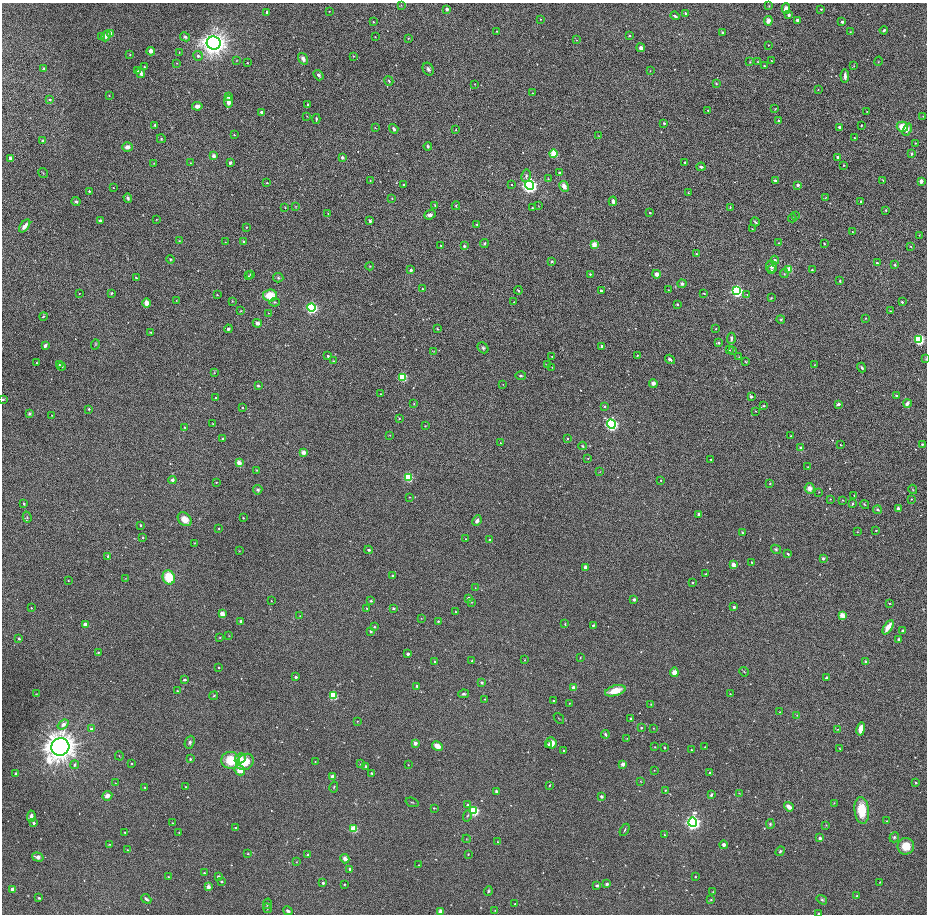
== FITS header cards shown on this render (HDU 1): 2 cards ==
NAXIS1  =                 1849 / length of original image axis
NAXIS2  =                 1824 / length of original image axis

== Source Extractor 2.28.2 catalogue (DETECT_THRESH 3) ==
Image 1849 x 1824 px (HDU 1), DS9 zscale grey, zoomed out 1/2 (1 PNG px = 2 x 2 image px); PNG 929 x 916 px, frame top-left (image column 1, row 1823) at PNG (2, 3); each listed source drawn as its Kron ellipse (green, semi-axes under 4 px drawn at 4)
Background -0.61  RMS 36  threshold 109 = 3 sigma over >= 5 px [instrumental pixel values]
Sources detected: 653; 5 cannot appear on this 1/2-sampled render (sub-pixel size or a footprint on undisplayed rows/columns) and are neither listed nor drawn; of the other 648, the 500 brightest by FLUX_AUTO listed and drawn (148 fainter detections omitted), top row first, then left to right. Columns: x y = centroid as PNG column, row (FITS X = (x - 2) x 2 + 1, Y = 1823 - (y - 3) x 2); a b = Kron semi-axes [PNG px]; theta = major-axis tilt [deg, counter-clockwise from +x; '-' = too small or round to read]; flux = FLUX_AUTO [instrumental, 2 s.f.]
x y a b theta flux
401 5 3 2 - 4.0e+03
769 6 3 2 - 4.3e+03
447 9 3 3 - 2.0e+04
786 9 5 4 - 4.2e+04
821 9 3 2 - 5.1e+03
329 11 2 2 - 4.2e+03
267 12 2 2 - 2.8e+04
686 13 3 3 - 9.1e+03
789 15 4 3 - 2.2e+04
675 16 5 3 - 1.7e+04
540 19 3 2 - 4.0e+03
797 20 4 4 - 1.8e+04
768 21 5 4 - 5.3e+04
373 22 3 2 - 6.8e+03
842 22 3 2 - 1.3e+04
884 30 4 3 - 1.4e+04
497 31 3 3 - 4.7e+03
723 32 4 3 - 9.0e+03
850 32 3 3 - 4.8e+03
110 33 3 3 - 8.9e+04
106 36 5 4 - 3.1e+04
630 36 2 2 - 1.0e+04
101 37 3 2 - 3.6e+03
185 37 5 4 - 1.4e+04
375 37 2 1 - 3.5e+03
408 38 3 2 - 4.0e+03
577 40 3 2 - 3.7e+03
214 43 7 6 - 8.5e+06
768 45 2 2 - 5.0e+03
641 48 4 4 - 2.3e+04
151 51 4 4 - 3.4e+04
179 52 2 2 - 3.8e+03
130 55 4 3 - 6.3e+03
198 56 5 4 - 1.6e+04
353 56 3 2 - 4.9e+03
303 59 6 4 -56 4.1e+04
237 60 3 2 - 3.7e+03
771 61 2 2 - 3.9e+03
878 61 5 2 - 5.6e+03
750 62 4 3 - 5.6e+03
758 62 2 2 - 3.9e+03
177 63 3 3 - 4.9e+03
247 63 3 3 - 4.6e+03
764 66 3 3 - 8.8e+03
854 66 4 3 - 6.8e+03
144 67 2 2 - 7.5e+03
44 69 4 3 - 1.4e+04
428 69 7 5 -58 2.2e+04
138 71 4 3 - 9.2e+03
650 71 3 2 - 3.7e+03
141 73 5 3 - 2.5e+04
318 75 5 4 - 1.8e+04
845 76 7 3 -85 3.4e+04
389 81 5 3 - 9.2e+03
716 83 4 3 - 8.4e+03
475 84 3 2 - 3.7e+03
818 90 3 2 - 4.1e+03
532 93 2 2 - 5.0e+03
109 95 2 2 - 4.3e+03
228 96 4 3 - 2.6e+04
50 100 3 3 - 1.3e+04
228 101 6 3 -81 6.1e+04
308 104 4 3 - 8.5e+03
197 106 5 4 - 2.7e+04
775 109 2 2 - 5.0e+03
708 110 2 2 - 5.5e+03
867 111 2 2 - 3.8e+03
262 112 2 2 - 4.1e+04
307 116 3 2 - 3.7e+03
923 116 3 3 - 4.1e+03
316 119 5 2 - 1.3e+04
778 120 3 3 - 1.0e+04
664 123 2 2 - 1.8e+04
155 125 3 3 - 1.3e+04
861 125 3 2 - 4.8e+03
839 127 2 2 - 3.0e+04
902 127 6 5 - 1.2e+05
375 128 4 2 - 3.8e+03
394 129 5 3 - 2.2e+04
456 130 3 2 - 5.2e+03
907 130 6 4 68 3.1e+04
234 135 2 2 - 5.0e+03
598 136 3 2 - 4.0e+03
855 138 2 2 - 7.5e+03
161 139 4 4 - 1.0e+04
43 141 2 2 - 4.4e+04
915 143 3 2 - 5.3e+03
428 146 4 3 - 1.3e+04
127 147 5 4 - 3.7e+04
553 153 4 3 - 2.5e+05
912 154 2 2 - 1.9e+04
214 156 2 2 - 5.5e+04
342 157 2 2 - 3.6e+04
838 157 4 3 - 1.6e+04
10 158 4 3 - 2.4e+04
685 162 3 2 - 1.1e+04
154 163 3 2 - 3.7e+03
190 163 2 2 - 3.7e+03
230 163 3 3 - 1.8e+04
844 165 2 2 - 6.3e+03
701 167 4 3 - 1.5e+04
559 172 2 2 - 1.4e+04
43 173 5 2 - 5.1e+03
526 176 6 4 80 1.5e+04
548 179 2 2 - 4.4e+03
370 180 2 2 - 4.1e+03
775 180 2 2 - 1.8e+04
883 180 3 2 - 4.3e+03
921 181 3 3 - 3.3e+04
267 183 3 3 - 5.1e+03
404 185 2 2 - 1.0e+04
512 185 3 2 - 5.1e+03
529 185 4 4 - 2.8e+06
798 185 2 2 - 3.8e+04
564 186 5 4 - 4.9e+04
113 188 2 2 - 3.9e+03
89 191 3 3 - 1.0e+04
688 193 4 3 - 5.1e+03
826 197 3 2 - 5.0e+03
128 198 5 3 - 1.3e+04
392 198 3 2 - 5.6e+03
76 201 4 3 - 1.2e+04
613 201 5 3 - 2.5e+04
861 202 2 2 - 1.9e+04
435 205 3 2 - 6.8e+03
296 206 3 3 - 5.6e+03
456 206 4 3 - 7.8e+03
538 206 3 2 - 3.6e+03
285 207 3 2 - 4.1e+03
730 207 4 2 - 5.0e+03
532 208 4 2 - 6.7e+03
886 210 3 3 - 8.4e+03
328 213 2 2 - 3.6e+03
650 213 2 2 - 6.6e+03
430 215 6 4 22 2.3e+04
795 216 4 3 - 5.6e+03
792 218 4 3 - 1.2e+04
156 219 3 2 - 4.2e+03
100 221 4 4 - 1.6e+04
370 221 3 3 - 1.5e+04
755 222 4 2 - 1.1e+04
477 224 2 2 - 4.2e+03
25 226 7 3 52 4.9e+04
246 227 3 3 - 6.0e+03
752 229 3 2 - 4.2e+03
852 232 3 2 - 4.4e+03
919 235 3 2 - 4.0e+03
179 241 3 3 - 5.3e+03
243 241 3 3 - 1.1e+04
225 242 3 2 - 3.9e+03
484 243 4 3 - 1.0e+04
779 243 3 3 - 5.9e+03
824 243 3 2 - 9.0e+03
594 244 3 3 - 1.4e+05
440 245 2 2 - 3.9e+03
464 246 2 2 - 1.7e+04
911 247 3 2 - 6.2e+03
696 254 3 3 - 9.5e+03
170 259 4 4 - 8.6e+03
775 260 4 3 - 2.1e+04
552 261 3 3 - 9.6e+03
877 263 3 3 - 1.5e+04
895 265 4 3 - 1.3e+04
370 266 4 3 - 7.5e+03
772 267 6 5 - 3.3e+04
789 269 3 3 - 1.6e+05
411 270 2 2 - 3.7e+04
771 270 4 3 - 7.1e+03
812 270 3 3 - 1.0e+04
250 274 2 2 - 4.8e+03
590 274 2 2 - 1.1e+04
656 274 4 4 - 3.6e+04
784 274 4 3 - 7.6e+03
248 276 3 2 - 4.7e+03
136 278 3 2 - 9.9e+03
278 278 5 4 - 1.1e+04
840 281 3 3 - 1.1e+04
682 284 4 4 - 1.4e+04
422 288 2 2 - 5.3e+03
518 290 4 3 - 1.0e+04
668 290 3 2 - 3.6e+03
601 291 2 2 - 2.3e+04
737 291 4 4 - 1.2e+06
79 293 2 2 - 4.7e+03
111 293 3 3 - 7.8e+03
704 294 3 2 - 5.8e+03
217 295 2 2 - 3.9e+03
270 295 7 6 - 1.5e+05
747 295 3 2 - 4.5e+03
771 298 4 3 - 5.8e+03
176 300 3 3 - 4.4e+03
232 301 4 2 - 4.5e+03
275 302 5 3 - 8.6e+03
514 302 4 2 - 4.6e+03
902 302 2 2 - 9.4e+03
146 303 5 4 - 5.1e+04
677 304 2 2 - 1.6e+04
311 307 4 4 - 1.2e+06
241 311 3 2 - 4.5e+03
890 311 3 2 - 4.8e+03
268 313 3 2 - 3.7e+03
43 316 4 3 - 6.7e+03
865 318 3 2 - 4.2e+03
781 319 4 4 - 8.7e+03
257 323 4 4 - 3.4e+04
228 329 4 3 - 1.3e+04
437 329 3 2 - 6.7e+03
716 329 2 2 - 6.2e+03
151 332 4 2 - 8.4e+03
731 338 5 3 - 2.0e+04
919 339 4 3 - 7.7e+05
718 343 3 3 - 2.3e+04
95 344 5 3 - 7.0e+03
45 346 3 3 - 2.9e+04
602 346 3 3 - 1.9e+04
483 348 6 4 -49 1.7e+04
729 350 3 3 - 4.8e+03
733 350 4 3 - 8.9e+03
434 351 3 3 - 4.5e+03
328 356 2 2 - 1.9e+04
552 356 2 2 - 4.5e+03
637 356 3 2 - 4.8e+03
739 357 3 2 - 4.6e+03
670 359 5 3 - 1.8e+04
926 359 3 2 - 4.1e+03
334 361 3 3 - 5.7e+03
746 362 3 2 - 5.5e+03
37 363 3 2 - 6.0e+03
59 365 4 2 - 5.4e+03
547 365 4 4 - 1.1e+04
814 365 3 2 - 4.6e+03
61 366 4 3 - 1.8e+04
552 367 3 2 - 4.8e+03
862 367 5 3 - 1.4e+04
214 373 4 3 - 6.4e+03
521 376 5 3 - 1.0e+04
402 377 3 3 - 4.1e+05
653 383 4 4 - 2.3e+04
503 384 3 2 - 4.1e+03
258 386 4 3 - 1.4e+04
381 394 3 2 - 5.4e+03
751 396 2 2 - 2.0e+04
896 396 2 2 - 1.2e+04
215 398 2 2 - 6.4e+03
3 399 4 3 - 9.0e+03
907 403 4 3 - 2.6e+04
414 404 3 3 - 4.8e+03
838 404 4 2 - 2.2e+04
604 406 3 3 - 9.4e+03
764 406 4 3 - 7.7e+03
243 408 3 3 - 8.0e+03
89 409 3 3 - 8.1e+03
756 411 3 2 - 4.8e+03
29 414 4 4 - 1.3e+04
52 415 2 2 - 3.8e+03
399 418 3 3 - 7.1e+03
213 424 2 2 - 3.6e+03
611 424 4 4 - 1.6e+06
425 426 2 2 - 5.9e+03
184 427 3 2 - 6.4e+03
390 435 3 2 - 4.2e+03
791 436 2 2 - 6.9e+03
223 439 2 2 - 1.3e+04
567 439 3 2 - 5.4e+03
500 443 4 2 - 4.4e+03
922 444 3 2 - 7.3e+03
840 445 3 1 - 3.9e+03
583 446 4 3 - 1.0e+04
801 448 2 2 - 5.0e+04
304 452 3 2 - 9.7e+04
588 458 3 2 - 4.0e+03
711 459 3 2 - 5.7e+03
239 463 3 2 - 1.3e+05
808 467 3 2 - 4.3e+03
257 470 3 2 - 4.8e+03
599 472 4 2 - 3.6e+03
408 477 3 3 - 3.9e+05
172 480 4 4 - 2.4e+04
661 480 2 2 - 3.6e+03
216 482 2 2 - 4.6e+03
770 484 3 3 - 5.4e+03
810 488 5 4 - 4.5e+04
913 489 5 3 - 7.3e+03
258 490 4 4 - 1.5e+04
819 492 2 2 - 4.0e+03
854 495 2 2 - 4.9e+03
409 497 2 2 - 5.2e+03
830 499 3 2 - 3.7e+03
911 499 3 2 - 4.4e+03
842 500 3 2 - 4.0e+03
24 504 3 3 - 9.5e+03
852 504 4 3 - 9.4e+03
865 505 4 2 - 6.2e+03
898 508 4 4 - 2.1e+04
877 510 4 3 - 9.3e+03
699 514 3 3 - 3.4e+04
27 517 5 3 - 9.4e+03
243 518 3 2 - 6.2e+03
185 519 8 6 -44 8.4e+04
477 521 5 4 - 2.9e+04
141 525 3 2 - 6.8e+03
219 529 3 2 - 6.7e+03
876 530 3 2 - 3.9e+03
742 532 4 3 - 7.7e+03
857 532 3 3 - 5.1e+03
143 538 2 2 - 6.2e+03
466 539 2 2 - 6.2e+03
490 540 3 2 - 6.5e+03
194 543 3 3 - 3.6e+03
776 549 5 4 - 1.3e+04
369 550 4 3 - 1.3e+04
239 551 3 2 - 3.6e+03
788 554 3 2 - 1.0e+04
108 556 3 2 - 1.4e+04
823 558 4 4 - 1.1e+04
752 562 2 2 - 7.7e+03
733 565 2 2 - 9.7e+04
585 567 4 3 - 2.6e+04
706 574 2 2 - 6.6e+03
392 575 3 3 - 7.4e+03
169 577 7 6 - 2.2e+05
125 579 3 2 - 3.6e+03
68 580 2 2 - 8.0e+03
692 583 2 2 - 1.1e+04
475 588 3 2 - 4.7e+03
469 598 4 3 - 1.1e+04
634 600 2 2 - 3.4e+04
271 601 2 2 - 3.9e+03
371 601 2 2 - 9.6e+03
472 602 3 2 - 4.1e+03
889 603 4 2 - 5.3e+03
734 607 2 2 - 2.9e+04
31 608 2 2 - 5.1e+03
367 608 4 3 - 5.5e+03
393 608 4 3 - 1.1e+04
456 612 2 2 - 5.2e+03
222 614 3 2 - 1.2e+05
842 615 3 3 - 1.7e+05
300 616 2 2 - 3.8e+03
421 618 3 2 - 3.9e+03
241 621 4 3 - 1.9e+04
438 621 3 3 - 8.7e+03
85 624 2 2 - 8.0e+04
565 624 4 3 - 6.5e+03
593 625 4 3 - 9.5e+03
374 627 3 3 - 8.2e+03
888 627 8 3 58 1.1e+05
371 631 2 2 - 1.9e+04
903 631 3 3 - 2.4e+04
229 636 3 3 - 3.9e+03
220 637 3 2 - 4.4e+03
19 638 2 2 - 1.7e+04
899 639 3 2 - 1.2e+04
98 653 4 4 - 7.5e+03
408 654 4 3 - 1.6e+04
580 657 3 3 - 4.3e+03
525 660 3 2 - 4.2e+03
472 661 2 2 - 7.8e+03
435 662 3 3 - 1.1e+04
866 662 2 2 - 2.5e+04
219 668 2 2 - 9.3e+03
674 672 4 4 - 4.8e+04
744 672 5 2 - 5.9e+03
296 677 2 2 - 2.6e+04
827 678 3 3 - 3.0e+04
184 680 3 2 - 1.3e+04
482 683 3 3 - 1.2e+04
417 686 3 3 - 1.1e+04
573 688 2 2 - 8.2e+04
177 691 3 2 - 6.1e+03
615 691 10 5 15 1.4e+05
36 694 2 1 - 3.7e+03
463 694 5 3 - 1.5e+04
730 694 3 2 - 5.1e+03
214 696 4 2 - 6.6e+03
333 696 3 3 - 3.3e+05
484 699 2 2 - 4.6e+03
553 701 2 2 - 8.5e+03
569 703 3 2 - 3.9e+03
651 704 4 3 - 4.8e+03
780 712 3 2 - 5.0e+03
797 715 4 3 - 6.6e+03
559 718 6 2 -52 4.6e+03
630 718 3 3 - 7.6e+03
357 721 3 3 - 3.8e+03
63 724 6 4 39 3.9e+04
641 728 2 2 - 1.3e+04
653 728 2 2 - 3.9e+03
91 729 3 2 - 2.4e+04
837 729 3 2 - 4.0e+03
861 729 7 4 80 7.3e+04
605 734 4 3 - 1.5e+04
627 738 3 2 - 3.8e+03
190 742 7 4 68 1.6e+04
415 743 2 2 - 7.6e+04
551 743 6 5 - 5.9e+04
548 745 3 2 - 2.1e+04
437 746 6 4 -30 8.5e+04
60 747 9 8 - 1.2e+07
655 747 2 2 - 4.3e+03
705 747 2 2 - 4.0e+03
664 748 2 2 - 1.2e+04
840 749 3 2 - 4.8e+03
564 750 2 2 - 1.5e+04
691 750 2 2 - 6.5e+03
119 756 4 2 - 4.9e+03
240 758 6 5 - 5.7e+04
190 759 3 2 - 1.4e+04
231 760 9 8 - 2.0e+05
315 761 2 1 - 3.9e+03
245 762 9 7 37 1.5e+05
132 763 2 2 - 4.6e+03
361 764 3 3 - 6.5e+03
623 764 4 3 - 3.3e+04
74 765 4 3 - 1.3e+04
408 765 2 2 - 4.2e+03
366 766 3 3 - 1.1e+04
240 770 5 5 - 9.0e+04
654 770 2 2 - 4.0e+03
372 773 4 3 - 9.8e+03
710 773 2 2 - 1.6e+04
16 774 2 2 - 3.6e+04
332 777 2 2 - 8.5e+04
640 781 3 3 - 4.6e+03
115 783 3 2 - 3.6e+03
916 783 3 3 - 9.5e+03
549 785 3 2 - 7.5e+03
145 787 2 2 - 5.3e+03
186 787 3 3 - 7.2e+03
334 787 5 3 - 9.1e+03
665 790 3 2 - 6.0e+03
496 791 3 3 - 1.5e+04
739 793 3 2 - 4.8e+03
711 795 3 2 - 2.2e+04
107 796 5 4 - 4.0e+04
601 797 2 2 - 4.3e+04
412 802 7 2 -19 6.3e+03
834 803 3 2 - 4.0e+03
468 805 3 3 - 9.2e+03
789 807 5 3 - 5.8e+04
434 808 4 2 - 6.1e+03
862 810 13 7 -84 2.0e+05
474 811 4 3 - 5.1e+05
31 816 6 3 83 3.6e+04
467 816 6 3 73 1.1e+04
887 821 2 2 - 4.9e+03
693 822 5 4 - 2.6e+06
34 823 2 2 - 1.8e+04
172 823 2 2 - 6.4e+03
770 824 5 4 - 1.0e+04
826 825 4 3 - 5.3e+03
235 828 2 2 - 8.5e+03
354 829 3 3 - 2.3e+05
625 830 6 3 62 9.4e+03
179 832 2 2 - 4.1e+03
125 833 4 3 - 9.1e+03
664 835 3 2 - 5.5e+03
894 837 5 4 - 1.4e+04
820 838 2 2 - 4.7e+04
467 839 4 3 - 5.4e+03
497 842 2 2 - 5.2e+03
109 844 4 3 - 5.7e+03
724 845 4 4 - 2.1e+04
906 846 8 8 - 1.2e+05
127 850 3 3 - 8.0e+03
780 851 5 4 - 1.2e+04
248 854 4 3 - 6.4e+03
468 854 3 2 - 4.1e+03
308 855 3 3 - 9.3e+03
38 857 6 4 -18 3.3e+04
345 859 5 4 - 3.0e+04
296 862 3 2 - 3.6e+03
419 865 2 2 - 3.7e+03
350 869 3 2 - 2.7e+04
204 873 3 2 - 8.2e+03
218 876 3 2 - 1.4e+04
168 877 3 2 - 4.3e+03
695 877 2 2 - 7.2e+03
221 881 3 3 - 7.2e+03
880 882 3 2 - 4.6e+03
323 883 2 2 - 2.0e+04
344 884 3 2 - 6.0e+03
607 884 4 3 - 1.7e+04
597 885 3 3 - 1.4e+04
208 887 2 2 - 7.7e+04
12 889 2 2 - 7.5e+04
488 891 5 3 - 1.0e+04
713 891 2 2 - 3.7e+03
857 896 3 3 - 5.3e+03
39 898 3 2 - 1.1e+04
146 899 5 3 - 2.1e+04
711 899 4 3 - 6.4e+03
822 900 5 3 - 1.2e+04
267 904 5 2 - 8.1e+03
515 904 2 2 - 6.3e+03
267 908 5 3 - 6.8e+03
495 910 2 2 - 3.8e+03
288 911 5 3 - 1.8e+04
440 911 2 2 - 9.2e+04
819 913 3 2 - 7.3e+03
At the frame edge (FLAGS 8, measured only in part): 3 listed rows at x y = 926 359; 3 399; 819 913
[148 fainter detections neither listed nor drawn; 5 sub-pixel or undisplayed-footprint detections neither listed nor drawn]